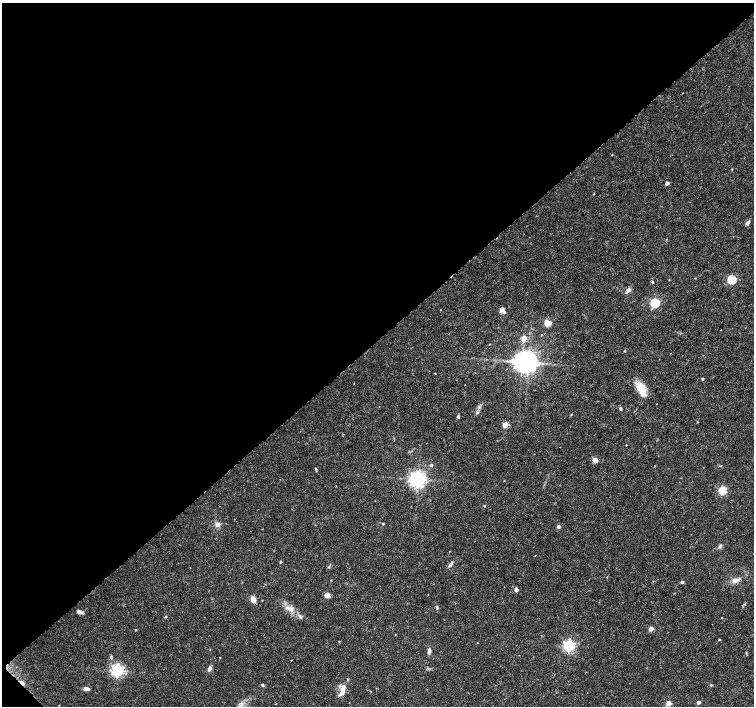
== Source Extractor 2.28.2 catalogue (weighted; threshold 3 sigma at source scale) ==
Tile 5 of 4 x 4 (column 1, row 2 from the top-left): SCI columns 10-1513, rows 3033-4440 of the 6027 x 6001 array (HDU 1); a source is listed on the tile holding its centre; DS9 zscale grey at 2 x 2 block average (1 PNG px = mean of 2 x 2 image px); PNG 756 x 708 px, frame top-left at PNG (2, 3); no overlay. Shown black and unused: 48% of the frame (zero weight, under 3 of 6 exposures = <1% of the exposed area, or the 3 px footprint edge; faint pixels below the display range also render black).
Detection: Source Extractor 2.28.2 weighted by HDU 2 'WHT'; one run over the whole footprint, this tile lists its part. Background 0.0188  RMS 0.0016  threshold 0.00671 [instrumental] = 3 sigma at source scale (4.09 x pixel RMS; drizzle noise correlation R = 1.36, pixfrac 0.8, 0.0396/0.0396 arcsec/px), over >= 5 px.
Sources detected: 74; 1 inside a brighter object's white glare — not listed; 3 inside a brighter listed object's ellipse — not listed separately; the other 70 listed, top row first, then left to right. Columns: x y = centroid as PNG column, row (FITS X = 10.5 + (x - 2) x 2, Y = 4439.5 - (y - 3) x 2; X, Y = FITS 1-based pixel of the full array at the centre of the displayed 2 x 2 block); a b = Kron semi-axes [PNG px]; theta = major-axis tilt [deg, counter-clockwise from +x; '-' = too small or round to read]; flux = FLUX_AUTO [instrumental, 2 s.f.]
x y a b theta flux
612 155 2 2 - 0.18
667 183 3 2 - 1.8
748 222 6 4 51 0.87
695 278 3 2 - 0.15
732 279 3 3 - 28
669 280 3 2 - 0.15
652 282 3 3 - 0.34
628 290 7 5 44 1.3
655 303 3 3 - 31
502 309 6 5 - 1.4
440 310 2 2 - 0.2
548 323 3 3 - 14
541 335 2 2 - 0.22
524 338 3 3 - 6.4
625 351 2 2 - 0.34
528 362 5 4 - 250
435 373 2 2 - 0.27
702 379 2 2 - 0.59
641 388 16 11 -55 5.7
598 401 2 2 - 0.21
620 408 5 3 - 0.51
571 415 3 2 - 0.27
458 417 5 3 - 0.46
697 422 3 2 - 0.24
505 425 3 3 - 8
626 445 2 2 - 0.26
595 460 3 3 - 6.9
431 465 3 3 - 0.61
316 469 4 3 - 0.36
417 479 4 4 - 170
504 481 2 2 - 0.18
336 486 2 2 - 0.17
722 490 3 3 - 19
217 524 6 6 - 1.6
383 524 3 3 - 0.33
558 526 3 3 - 1.3
720 546 6 3 60 0.69
280 562 3 3 - 0.47
450 565 5 3 - 0.72
329 567 5 2 - 0.35
331 580 2 2 - 0.16
736 580 11 4 7 1.8
653 581 3 2 - 0.17
682 582 4 3 - 0.58
516 590 3 3 - 1.9
327 595 6 5 - 1.8
253 599 5 4 - 4
262 600 2 2 - 0.15
437 607 5 3 - 0.46
290 608 13 5 -20 2.5
79 612 7 4 -24 1.3
722 618 2 2 - 0.17
651 629 3 3 - 3.8
135 630 2 2 - 0.26
719 640 2 2 - 0.34
569 646 4 4 - 63
429 651 7 3 81 1.2
746 653 3 3 - 0.29
220 657 3 2 - 0.16
291 660 2 2 - 0.18
209 668 6 4 66 1.4
118 670 4 4 - 85
348 679 3 3 - 0.28
22 683 4 2 - 4
262 685 4 3 - 0.5
711 685 3 3 - 0.31
86 689 6 4 1 1.6
342 692 8 5 50 2
699 702 2 2 - 1.5
668 703 3 3 - 7.8
Overlapping masked pixels (flux is a lower limit): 1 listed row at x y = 22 683
Diffuse or blended objects may show on this block-average render without a row.